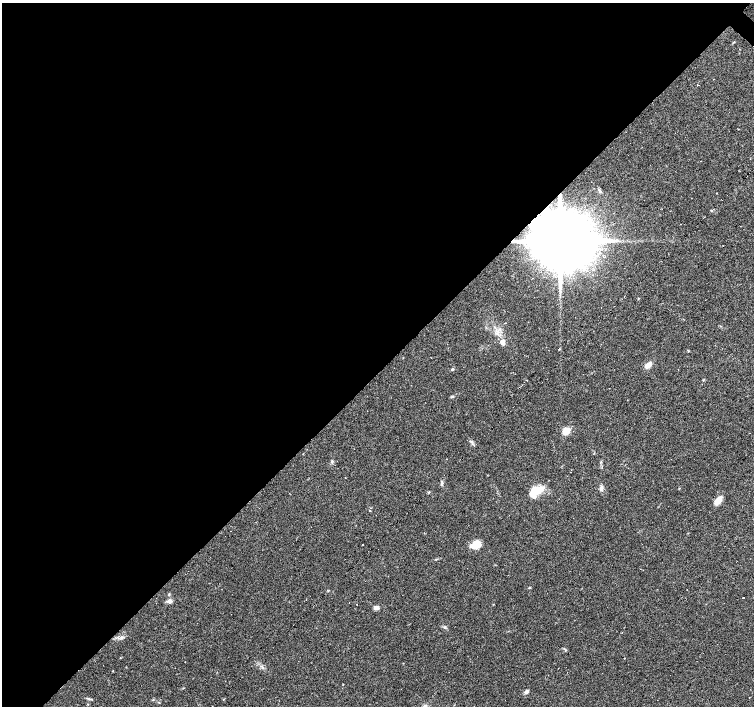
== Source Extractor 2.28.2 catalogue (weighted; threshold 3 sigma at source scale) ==
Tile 5 of 4 x 4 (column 1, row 2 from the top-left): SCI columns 1-1504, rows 2978-4385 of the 6017 x 6019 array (HDU 1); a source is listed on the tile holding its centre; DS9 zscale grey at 2 x 2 block average (1 PNG px = mean of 2 x 2 image px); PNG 756 x 708 px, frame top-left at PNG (2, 3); no overlay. Shown black and unused: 53% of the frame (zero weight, under 2 of 3 exposures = <1% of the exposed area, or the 3 px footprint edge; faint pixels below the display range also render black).
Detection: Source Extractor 2.28.2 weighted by HDU 2 'WHT'; one run over the whole footprint, this tile lists its part. Background 0.0781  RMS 0.006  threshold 0.027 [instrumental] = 3 sigma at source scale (4.5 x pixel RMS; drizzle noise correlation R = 1.50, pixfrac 1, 0.0396/0.0396 arcsec/px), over >= 5 px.
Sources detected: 37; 8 cosmic-ray / hot-pixel residue — not listed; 1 inside a brighter listed object's ellipse — not listed separately; the other 28 listed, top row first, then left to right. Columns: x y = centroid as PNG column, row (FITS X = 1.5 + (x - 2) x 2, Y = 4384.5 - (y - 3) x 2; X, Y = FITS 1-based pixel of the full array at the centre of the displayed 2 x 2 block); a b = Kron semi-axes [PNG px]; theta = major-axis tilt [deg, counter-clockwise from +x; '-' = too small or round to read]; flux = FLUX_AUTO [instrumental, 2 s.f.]
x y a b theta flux
734 42 3 2 - 0.92
697 85 2 2 - 1.4
600 191 6 3 -61 2.2
717 193 2 2 - 0.49
560 241 18 11 41 25000
505 323 2 2 - 0.68
502 342 4 3 - 10
559 349 2 2 - 2.1
648 365 10 5 45 7.5
452 369 4 3 - 1.5
566 431 8 7 - 13
471 441 7 2 -22 2.1
332 461 4 3 - 1.6
441 484 3 2 - 1.3
601 488 6 4 79 4.2
537 489 15 8 9 19
718 500 12 5 51 13
476 544 11 7 22 17
529 588 3 2 - 0.9
687 590 2 2 - 0.89
169 595 3 3 - 1.1
743 598 2 2 - 2.5
170 601 4 3 - 7.7
357 604 2 2 - 1.6
376 608 6 4 -8 4.8
113 671 2 2 - 0.59
526 692 6 4 27 3.6
505 700 2 2 - 0.37
Overlapping masked pixels (flux is a lower limit): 1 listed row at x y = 560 241
Diffuse or blended objects may show on this block-average render without a row.